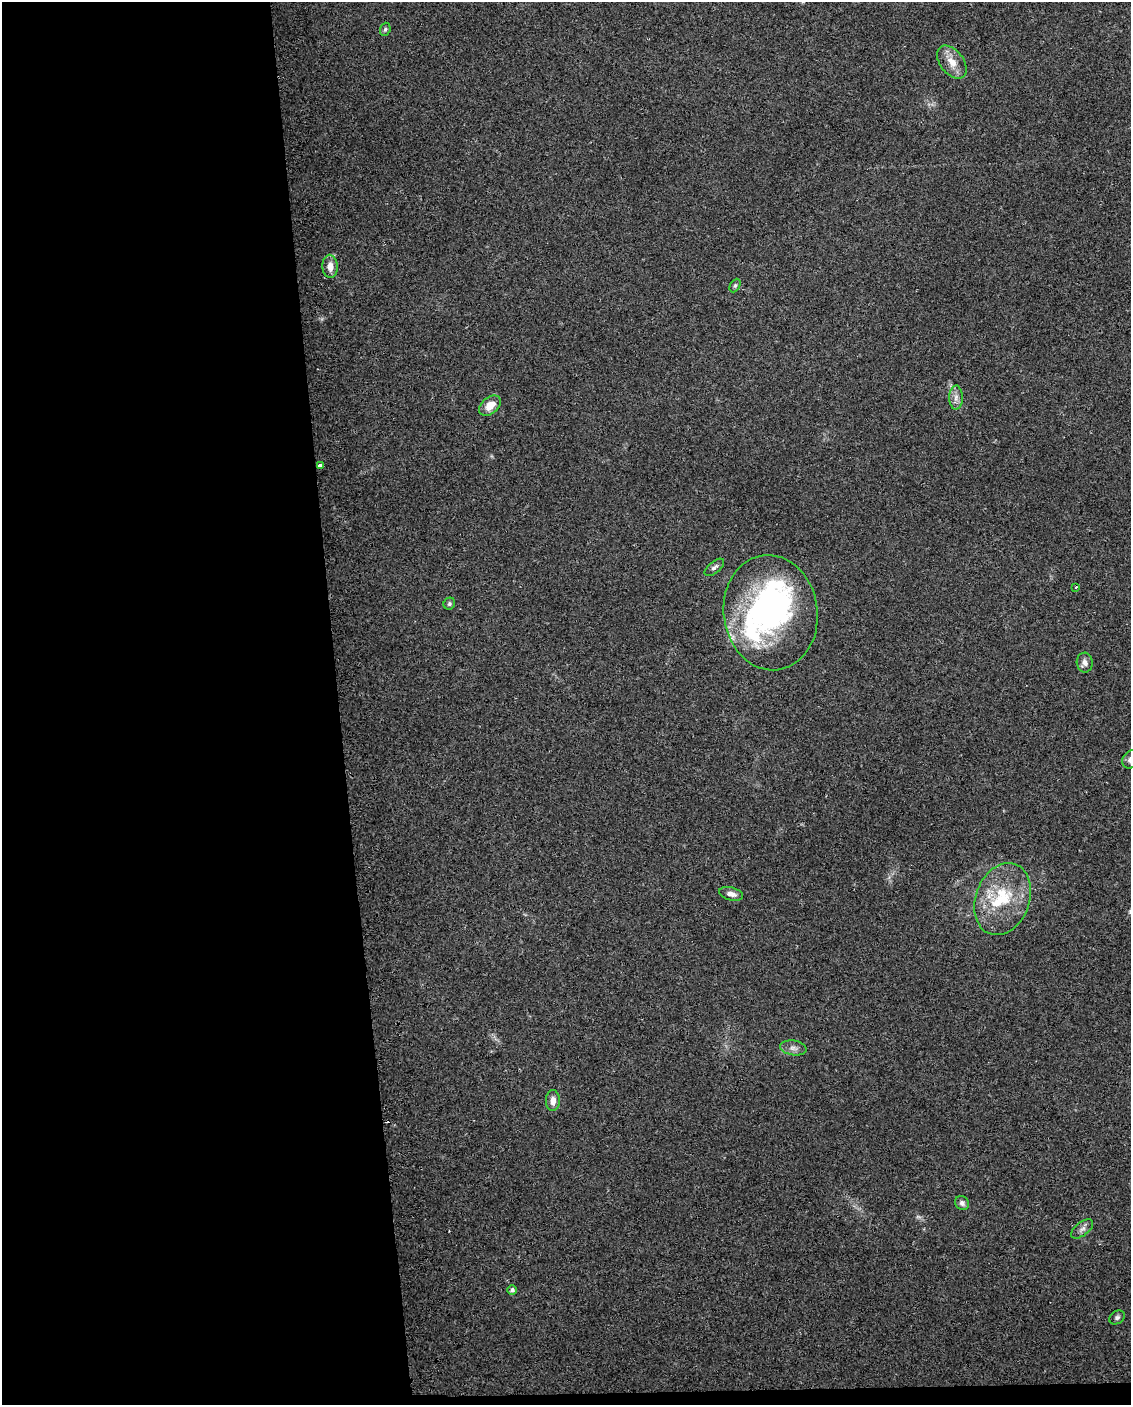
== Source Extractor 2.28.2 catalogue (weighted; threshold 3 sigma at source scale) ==
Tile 9 of 4 x 3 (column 1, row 3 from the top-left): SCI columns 32-1160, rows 49-1451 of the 4578 x 4261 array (HDU 1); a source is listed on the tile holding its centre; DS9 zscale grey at full resolution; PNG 1133 x 1407 px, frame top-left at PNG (2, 2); each listed source drawn as its Kron ellipse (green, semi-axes under 4 px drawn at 4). Shown black and unused: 31% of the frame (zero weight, under 2 of 3 exposures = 2% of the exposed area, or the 3 px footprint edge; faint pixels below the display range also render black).
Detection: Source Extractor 2.28.2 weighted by HDU 2 'WHT'; one run over the whole footprint, this tile lists its part. Background 0.102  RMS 0.01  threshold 0.045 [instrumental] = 3 sigma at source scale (4.5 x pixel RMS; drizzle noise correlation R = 1.50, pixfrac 1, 0.0396/0.0396 arcsec/px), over >= 5 px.
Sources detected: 26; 1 too faint to see at this stretch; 1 inside a brighter object's white glare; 1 cosmic-ray / hot-pixel residue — neither listed nor drawn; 2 inside a brighter listed object's ellipse — not listed separately; the other 21 listed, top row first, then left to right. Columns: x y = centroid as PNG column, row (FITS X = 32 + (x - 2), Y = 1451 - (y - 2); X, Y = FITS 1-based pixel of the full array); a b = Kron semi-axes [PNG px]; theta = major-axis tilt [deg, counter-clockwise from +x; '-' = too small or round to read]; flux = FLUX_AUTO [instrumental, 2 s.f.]
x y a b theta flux
385 29 7 5 70 1.7
952 62 19 11 -52 13
330 266 11 8 -87 7.8
735 285 7 5 63 1.8
956 398 12 6 89 5.2
490 406 12 8 40 12
320 466 4 3 - 6.5
714 567 12 5 39 3.4
1076 587 3 3 - 1.2
449 604 6 5 - 2.1
771 613 58 47 -82 250
1085 663 10 8 -87 4.6
1130 760 9 7 57 4.4
731 894 12 6 -15 5.7
1003 899 37 27 70 57
793 1048 13 7 -9 5.1
553 1100 10 7 89 6.7
962 1203 7 6 - 3.3
1082 1229 13 6 38 4.4
512 1290 5 4 - 2.7
1117 1317 8 6 34 2.5
Isophote crosses this tile's border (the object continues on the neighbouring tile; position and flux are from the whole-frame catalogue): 1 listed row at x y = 1130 760